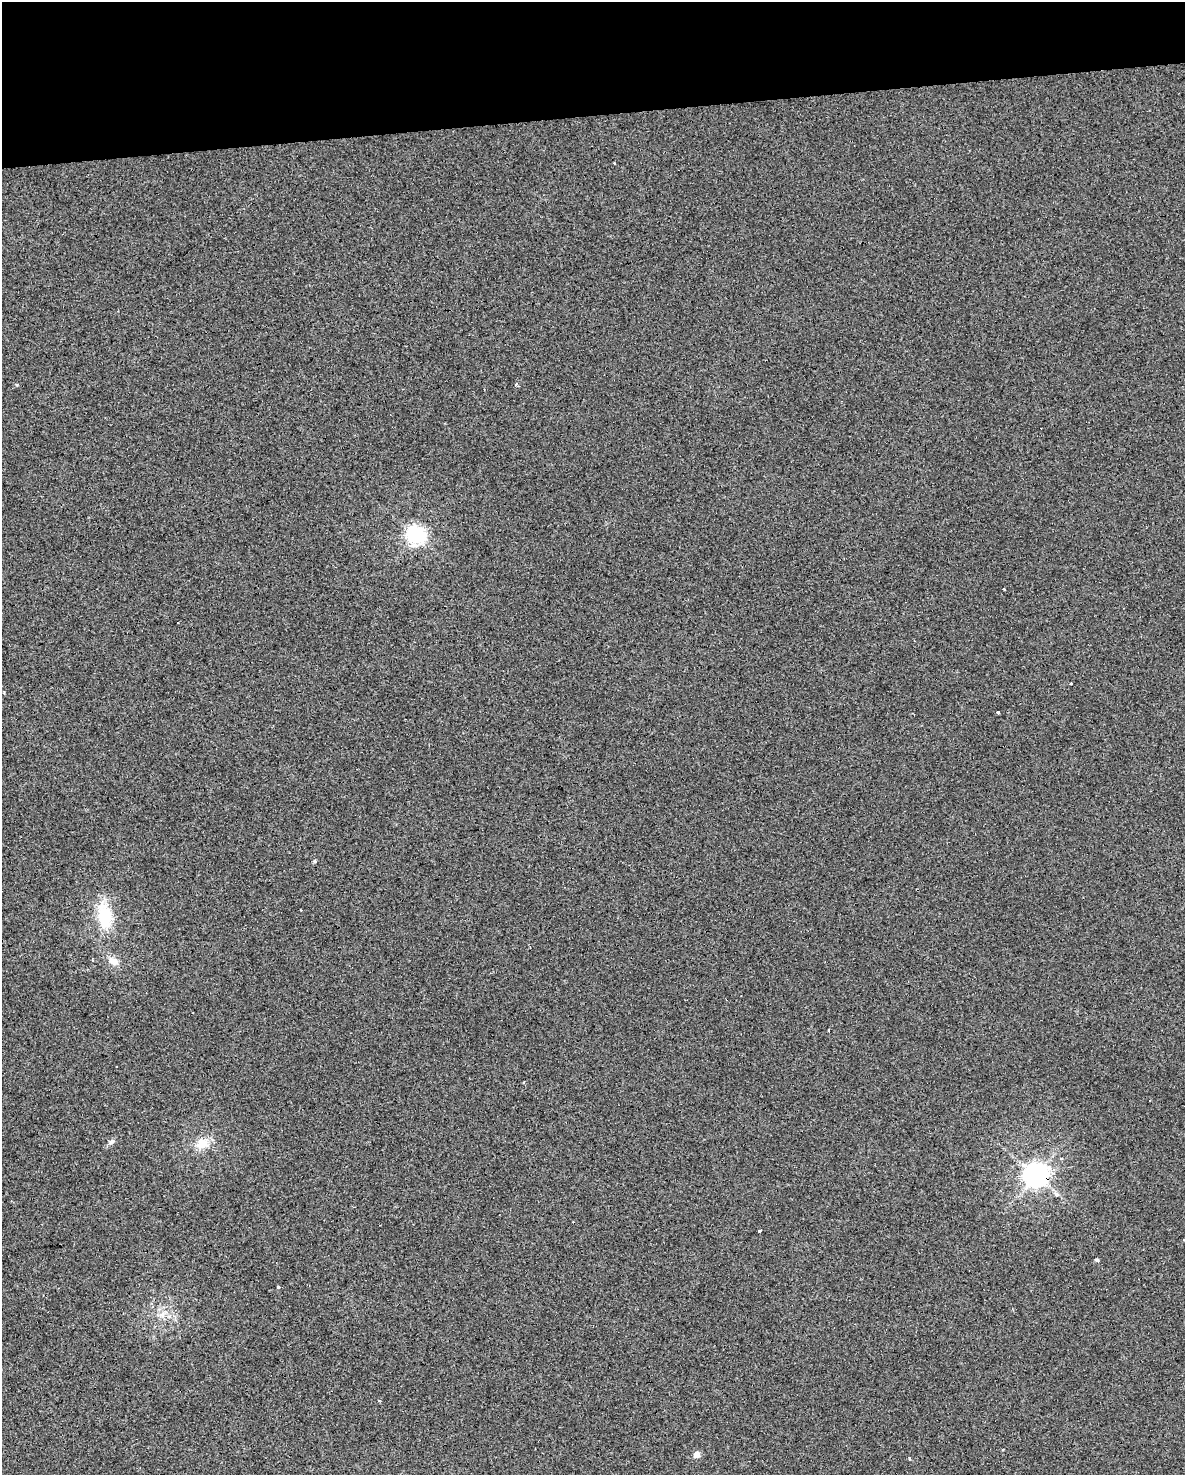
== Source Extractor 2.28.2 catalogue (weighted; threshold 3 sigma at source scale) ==
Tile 3 of 4 x 3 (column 3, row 1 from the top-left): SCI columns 2406-3588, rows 3009-4481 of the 4772 x 4534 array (HDU 1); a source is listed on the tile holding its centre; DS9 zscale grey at full resolution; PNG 1187 x 1477 px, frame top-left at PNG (2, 2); no overlay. Shown black and unused: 8% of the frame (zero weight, under 2 of 3 exposures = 3% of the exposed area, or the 3 px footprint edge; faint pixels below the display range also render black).
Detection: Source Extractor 2.28.2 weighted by HDU 2 'WHT'; one run over the whole footprint, this tile lists its part. Background 0.0301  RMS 0.013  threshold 0.0601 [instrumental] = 3 sigma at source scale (4.5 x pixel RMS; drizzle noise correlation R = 1.50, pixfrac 1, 0.0396/0.0396 arcsec/px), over >= 5 px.
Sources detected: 30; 4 cosmic-ray / hot-pixel residue — not listed; the other 26 listed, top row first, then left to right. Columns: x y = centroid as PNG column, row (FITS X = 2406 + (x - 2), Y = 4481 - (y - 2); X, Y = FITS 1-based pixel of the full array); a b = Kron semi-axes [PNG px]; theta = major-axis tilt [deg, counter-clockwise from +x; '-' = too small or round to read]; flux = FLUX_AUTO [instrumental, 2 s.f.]
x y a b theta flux
615 163 3 3 - 3.1
517 384 3 3 - 19
17 385 4 3 - 2.9
416 535 7 7 - 550
1004 589 3 2 - 2.3
178 623 3 2 - 1.5
4 692 5 3 - 1.1
998 712 3 3 - 5.3
315 861 6 4 89 1.7
301 910 2 2 - 0.92
105 916 35 18 -82 53
113 961 12 9 -27 11
829 1030 3 2 - 1.1
523 1082 3 2 - 1.9
112 1142 9 6 38 3.8
202 1143 14 12 19 21
1036 1175 8 7 - 1200
1056 1195 3 3 - 49
760 1231 3 3 - 5.5
1097 1260 4 3 - 2.4
278 1287 3 3 - 8.3
162 1315 8 7 - 6.5
379 1401 3 3 - 1.6
1003 1449 3 3 - 1.3
697 1455 5 5 - 13
910 1458 4 3 - 4.6
Overlapping masked pixels (flux is a lower limit): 1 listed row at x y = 1036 1175